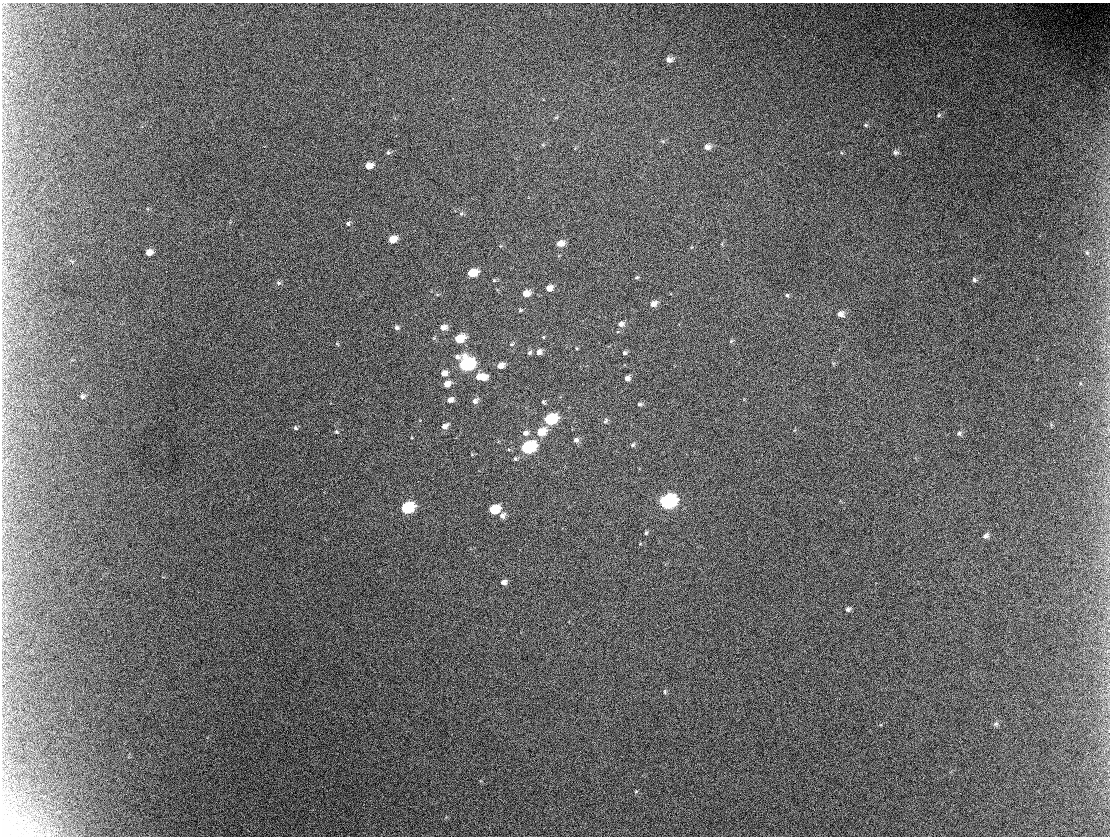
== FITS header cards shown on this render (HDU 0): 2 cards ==
NAXIS1  =                 1108 / length of data axis 1
NAXIS2  =                  834 / length of data axis 2

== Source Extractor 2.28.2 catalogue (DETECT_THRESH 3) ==
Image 1108 x 834 px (HDU 0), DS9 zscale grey, 1 PNG px = 1 image px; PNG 1112 x 838 px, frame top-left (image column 1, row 834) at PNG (2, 3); no overlay
Background 3560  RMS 48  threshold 143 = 3 sigma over >= 5 px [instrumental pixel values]
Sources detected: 71; all 71 listed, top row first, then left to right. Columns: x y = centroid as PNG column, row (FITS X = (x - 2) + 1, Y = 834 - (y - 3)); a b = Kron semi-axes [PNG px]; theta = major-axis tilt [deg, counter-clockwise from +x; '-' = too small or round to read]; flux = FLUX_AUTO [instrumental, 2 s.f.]
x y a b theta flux
669 60 7 6 - 14000
939 115 7 5 28 5300
866 125 5 5 - 4300
707 147 7 6 - 15000
895 152 7 6 - 8100
388 153 5 5 - 5300
369 166 7 5 18 26000
461 214 6 4 19 4200
348 224 6 5 - 5400
392 239 7 6 - 35000
560 243 8 6 16 22000
1087 252 5 5 - 4000
149 253 6 5 - 19000
472 273 7 5 20 71000
637 277 5 4 - 4000
494 280 5 5 - 3300
974 280 6 5 - 6100
279 283 7 5 20 6100
549 288 7 6 - 18000
526 293 7 6 - 23000
787 295 5 5 - 4700
304 298 2 2 - 1200
653 304 7 6 - 18000
520 310 5 4 - 3700
840 314 7 6 - 13000
621 324 7 6 - 12000
397 327 6 5 - 6300
443 328 7 6 - 18000
459 339 8 6 24 73000
731 341 6 4 45 4000
337 344 5 3 - 3000
539 352 7 6 - 12000
529 353 6 4 39 5400
624 353 5 5 - 5800
457 357 7 5 -13 9300
466 364 8 7 - 690000
500 365 7 5 25 19000
444 373 7 6 - 18000
478 377 6 5 - 15000
483 378 8 7 - 31000
627 378 6 5 - 11000
447 384 7 5 25 24000
82 397 6 5 - 6300
450 400 6 6 - 14000
475 401 6 6 - 11000
543 402 5 4 - 4000
640 404 6 4 2 5400
550 419 8 6 23 280000
605 421 8 5 60 5700
445 426 8 5 33 13000
295 428 6 5 - 5900
336 432 6 4 -20 3900
541 432 8 7 - 57000
525 433 8 6 10 11000
959 433 6 5 - 6400
576 440 6 5 - 9700
633 445 6 4 39 5100
528 447 9 6 23 460000
515 459 6 4 -69 4300
668 501 9 7 21 930000
407 508 8 6 23 320000
494 509 8 6 25 110000
502 516 8 6 53 13000
646 533 4 4 - 4300
986 536 8 5 21 9000
503 582 6 5 - 13000
848 609 6 5 - 7600
665 692 7 3 82 3900
996 724 7 5 40 6700
959 741 2 2 - 1600
636 791 5 3 - 2900